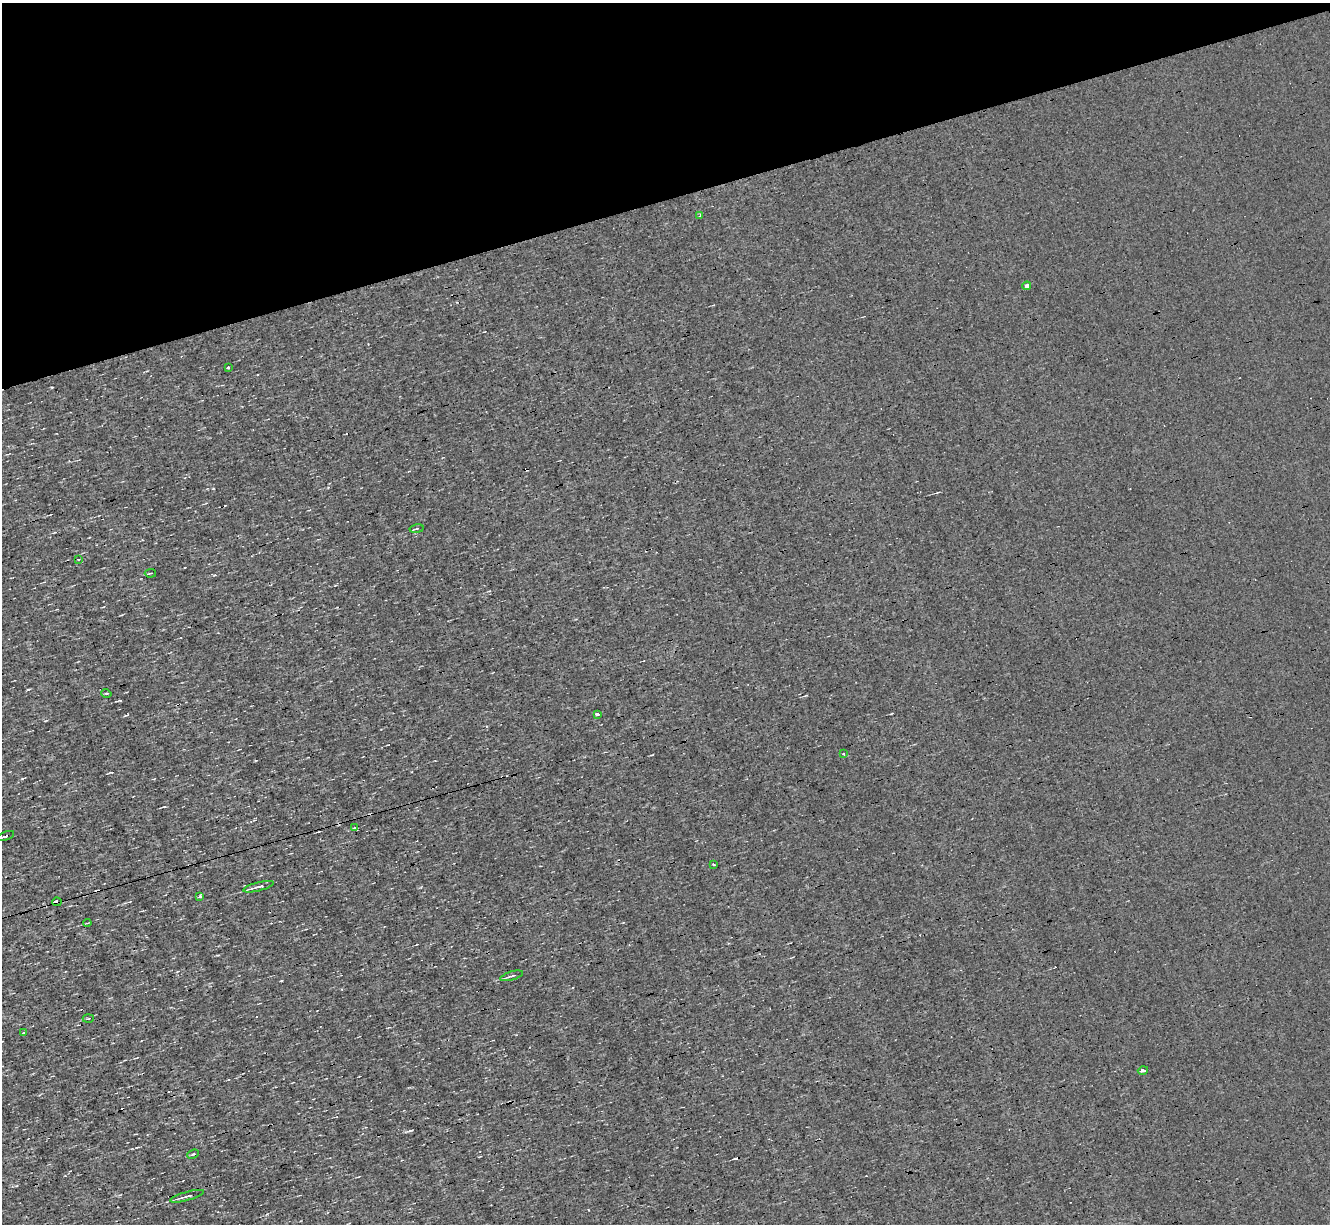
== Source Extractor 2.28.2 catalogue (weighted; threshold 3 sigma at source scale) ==
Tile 3 of 4 x 4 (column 3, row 1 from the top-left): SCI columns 2657-3984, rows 3923-5144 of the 5312 x 5277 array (HDU 1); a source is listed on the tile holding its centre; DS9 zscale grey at full resolution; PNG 1332 x 1226 px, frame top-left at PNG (2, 3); each listed source drawn as its Kron ellipse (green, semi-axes under 4 px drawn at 4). Shown black and unused: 16% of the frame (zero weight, under 3 of 4 exposures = <1% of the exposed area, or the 3 px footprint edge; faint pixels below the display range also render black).
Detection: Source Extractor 2.28.2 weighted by HDU 2 'WHT'; one run over the whole footprint, this tile lists its part. Background 3.45e-04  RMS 0.044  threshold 0.199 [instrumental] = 3 sigma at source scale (4.5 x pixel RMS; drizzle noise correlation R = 1.50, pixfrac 1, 0.05/0.05 arcsec/px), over >= 5 px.
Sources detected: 25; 3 cosmic-ray / hot-pixel residue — neither listed nor drawn; the other 22 listed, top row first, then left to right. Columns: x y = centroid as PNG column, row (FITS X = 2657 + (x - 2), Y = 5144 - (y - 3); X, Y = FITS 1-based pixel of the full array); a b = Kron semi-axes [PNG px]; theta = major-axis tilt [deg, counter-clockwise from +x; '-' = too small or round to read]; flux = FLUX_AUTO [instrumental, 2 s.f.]
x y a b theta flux
700 216 3 3 - 10
1027 286 4 4 - 23
228 367 3 3 - 14
417 529 7 2 10 5.7
78 559 4 3 - 6.8
150 573 6 2 6 4.2
106 693 5 3 - 4.1
597 714 4 3 - 33
843 754 3 3 - 8.7
354 828 3 3 - 5.9
5 836 9 3 20 22
713 864 3 2 - 6.3
258 887 16 3 14 22
200 897 3 3 - 18
57 902 5 3 - 61
87 923 4 3 - 3.5
512 976 12 3 16 11
88 1018 5 3 - 4.6
24 1032 3 2 - 2.7
1143 1070 5 3 - 48
193 1154 6 3 23 5.6
187 1196 17 3 16 21
Overlapping masked pixels (flux is a lower limit): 2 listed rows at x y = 5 836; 57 902
Isophote crosses this tile's border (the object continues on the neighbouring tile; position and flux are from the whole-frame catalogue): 1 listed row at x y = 5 836
Unlisted compact peaks at least as high as the median listed source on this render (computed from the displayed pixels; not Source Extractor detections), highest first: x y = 52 387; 410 1131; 267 1214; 28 689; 213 488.